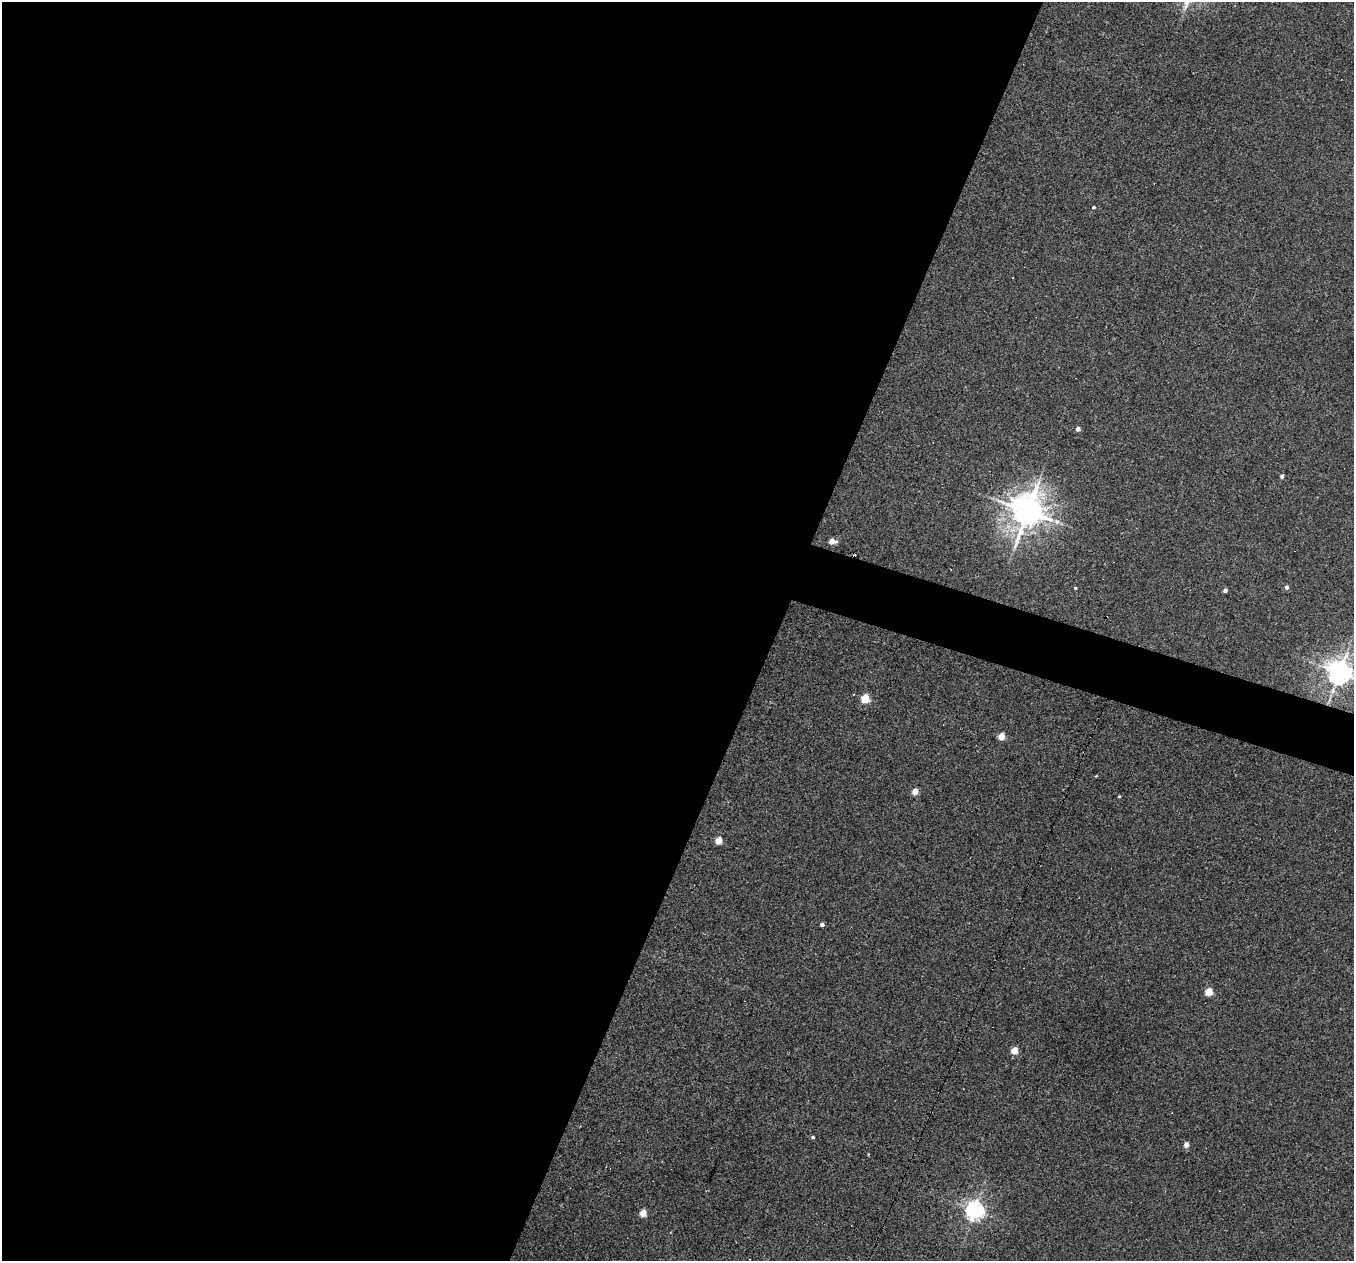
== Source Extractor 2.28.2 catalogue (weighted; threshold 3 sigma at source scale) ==
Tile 5 of 4 x 4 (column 1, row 2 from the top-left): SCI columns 1-1352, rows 2650-3908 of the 5421 x 5435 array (HDU 1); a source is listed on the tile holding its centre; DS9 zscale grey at full resolution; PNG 1356 x 1263 px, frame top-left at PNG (2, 2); no overlay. Shown black and unused: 59% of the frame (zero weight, under 3 of 4 exposures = <1% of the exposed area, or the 3 px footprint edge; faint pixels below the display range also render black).
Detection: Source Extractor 2.28.2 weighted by HDU 2 'WHT'; one run over the whole footprint, this tile lists its part. Background 0.0283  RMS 0.0036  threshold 0.0162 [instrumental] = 3 sigma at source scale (4.5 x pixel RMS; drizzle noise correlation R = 1.50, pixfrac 1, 0.05/0.05 arcsec/px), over >= 5 px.
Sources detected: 23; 2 cosmic-ray / hot-pixel residue — not listed; the other 21 listed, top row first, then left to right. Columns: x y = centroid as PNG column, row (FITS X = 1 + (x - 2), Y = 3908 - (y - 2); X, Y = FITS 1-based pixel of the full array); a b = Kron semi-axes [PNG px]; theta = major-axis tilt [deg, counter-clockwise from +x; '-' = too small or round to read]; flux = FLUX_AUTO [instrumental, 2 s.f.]
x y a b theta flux
1094 207 4 3 - 0.45
1078 429 4 4 - 1.7
1282 476 4 4 - 0.89
1027 511 11 10 - 590
832 541 5 4 - 3.7
1286 587 5 4 - 1
1075 588 4 3 - 0.36
1225 590 4 3 - 1.2
1339 672 7 7 - 330
865 699 5 5 - 15
1001 736 4 4 - 7.6
915 792 4 4 - 5.2
1119 796 3 3 - 0.37
718 840 5 4 - 7.3
822 924 4 4 - 1.2
1209 992 5 4 - 11
1014 1050 5 4 - 7.4
813 1137 4 3 - 0.53
1186 1145 4 4 - 2.5
974 1210 6 6 - 160
643 1213 5 4 - 7.2
Isophote crosses this tile's border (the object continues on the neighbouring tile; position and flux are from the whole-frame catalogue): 1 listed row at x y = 1339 672